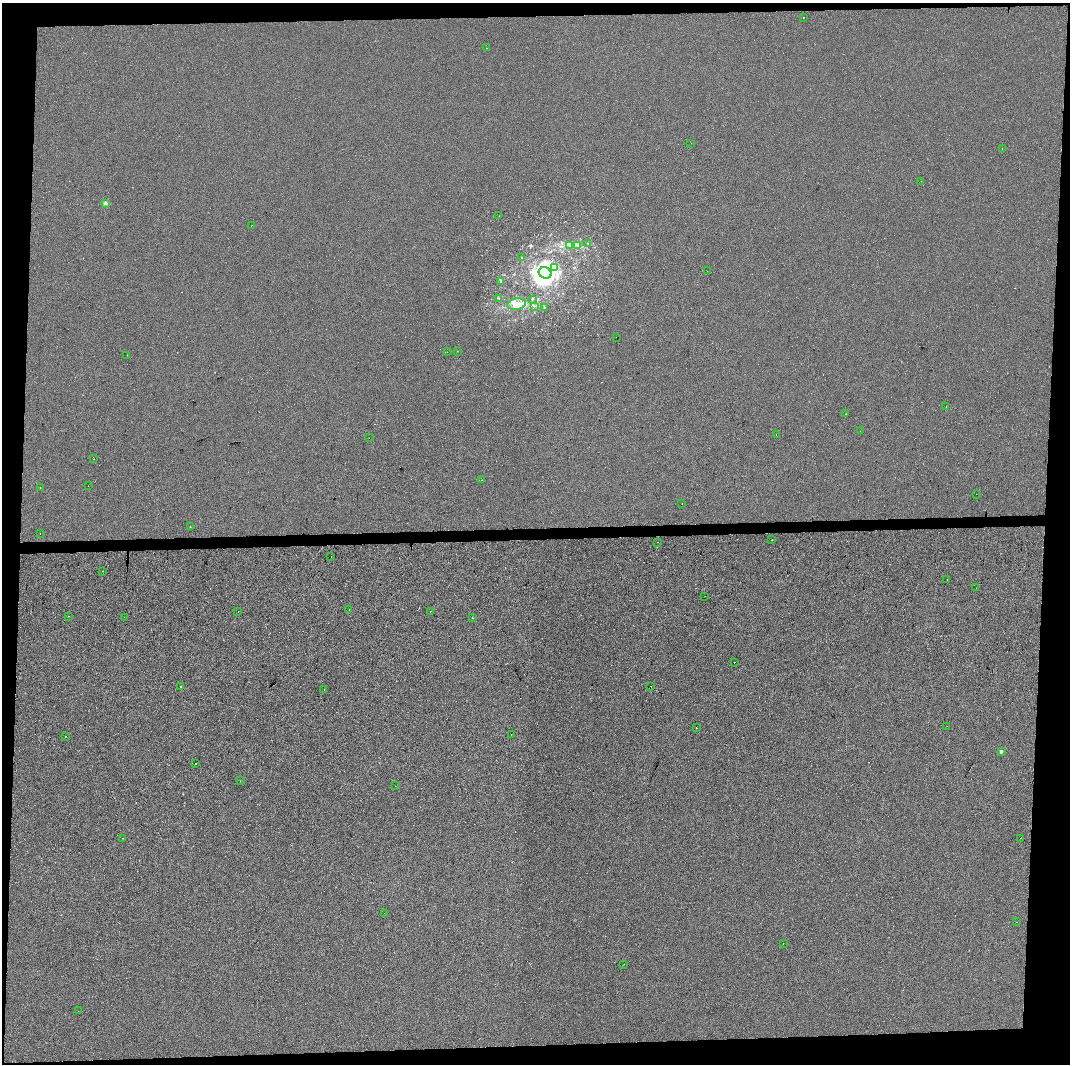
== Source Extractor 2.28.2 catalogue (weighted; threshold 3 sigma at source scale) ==
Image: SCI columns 13-4284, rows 147-4391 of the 4284 x 4538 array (HDU 1 of 3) = the unmasked area's bounding box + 8 px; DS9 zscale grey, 4 x 4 block average (1 PNG px = mean of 4 x 4 image px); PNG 1072 x 1066 px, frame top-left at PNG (2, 3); each listed source drawn as its Kron ellipse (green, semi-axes under 4 px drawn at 4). Shown black and unused: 9% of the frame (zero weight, under 3 of 4 exposures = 2% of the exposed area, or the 3 px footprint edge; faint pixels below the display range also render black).
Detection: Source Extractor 2.28.2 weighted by HDU 2 'WHT'. Background -0.00124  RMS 0.0065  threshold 0.0293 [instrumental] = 3 sigma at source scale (4.5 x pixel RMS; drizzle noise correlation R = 1.50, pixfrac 1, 0.0396/0.0396 arcsec/px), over >= 5 px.
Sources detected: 82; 1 too faint to see at this stretch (4 x 4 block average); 2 inside a brighter object's white glare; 5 cosmic-ray / hot-pixel residue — neither listed nor drawn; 1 coinciding with a brighter row at this scale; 3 inside a brighter listed object's ellipse — not listed separately; the other 70 listed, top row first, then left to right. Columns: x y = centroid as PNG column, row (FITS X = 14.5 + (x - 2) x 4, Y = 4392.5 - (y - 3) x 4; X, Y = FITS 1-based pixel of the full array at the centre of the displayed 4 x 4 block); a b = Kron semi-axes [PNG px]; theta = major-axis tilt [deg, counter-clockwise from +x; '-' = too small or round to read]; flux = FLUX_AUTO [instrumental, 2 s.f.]
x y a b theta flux
803 17 2 2 - 6
487 48 2 2 - 4.9
691 143 2 2 - 0.83
1002 149 2 2 - 1
921 181 2 2 - 2.2
105 203 2 2 - 38
499 216 2 2 - 0.86
252 225 2 2 - 3
587 243 2 2 - 1.3
578 245 3 3 - 7.5
569 246 3 2 - 3.3
522 257 2 2 - 1.3
555 267 3 2 - 4.6
707 271 2 2 - 0.57
545 273 6 5 - 1400
500 281 3 2 - 3.4
499 298 2 2 - 2.2
532 299 2 2 - 2.1
516 304 9 5 9 28
534 306 3 2 - 1.6
544 307 2 2 - 1.7
616 337 2 2 - 1.7
457 351 2 2 - 0.9
447 352 2 2 - 0.41
127 355 2 2 - 1.1
946 407 2 2 - 1
846 414 2 2 - 0.92
860 431 2 2 - 1.1
776 435 2 2 - 4.4
369 438 2 2 - 0.64
94 459 2 2 - 0.77
482 480 2 2 - 0.73
88 486 2 2 - 0.55
40 488 2 2 - 1.1
976 494 2 2 - 5.6
682 504 2 2 - 1.7
190 527 2 2 - 2.4
40 533 2 2 - 0.66
772 540 2 2 - 3.5
658 542 2 2 - 2.4
331 557 2 2 - 1.3
103 571 2 2 - 6.1
947 580 2 2 - 1.7
976 588 2 2 - 0.48
705 596 2 2 - 0.75
349 609 2 2 - 0.86
238 611 2 2 - 0.87
430 611 2 2 - 0.64
69 616 2 2 - 2.3
124 617 2 2 - 1.3
473 618 2 2 - 0.84
734 662 2 2 - 3.6
181 687 2 2 - 4.8
650 687 2 2 - 1.7
324 690 2 2 - 1
947 726 2 2 - 0.65
696 728 2 2 - 7.5
511 734 2 2 - 1.1
65 736 2 2 - 1.9
1001 751 2 2 - 20
196 763 2 2 - 7
240 781 2 2 - 0.93
395 786 2 2 - 0.77
123 838 2 2 - 2
1020 838 2 2 - 1.4
384 913 2 2 - 0.67
1017 922 2 2 - 0.98
783 943 2 2 - 1.1
624 964 2 2 - 2.7
78 1011 2 2 - 0.58
Overlapping masked pixels (flux is a lower limit): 1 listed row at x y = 650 687
Diffuse or blended objects may show on this block-average render without a row.